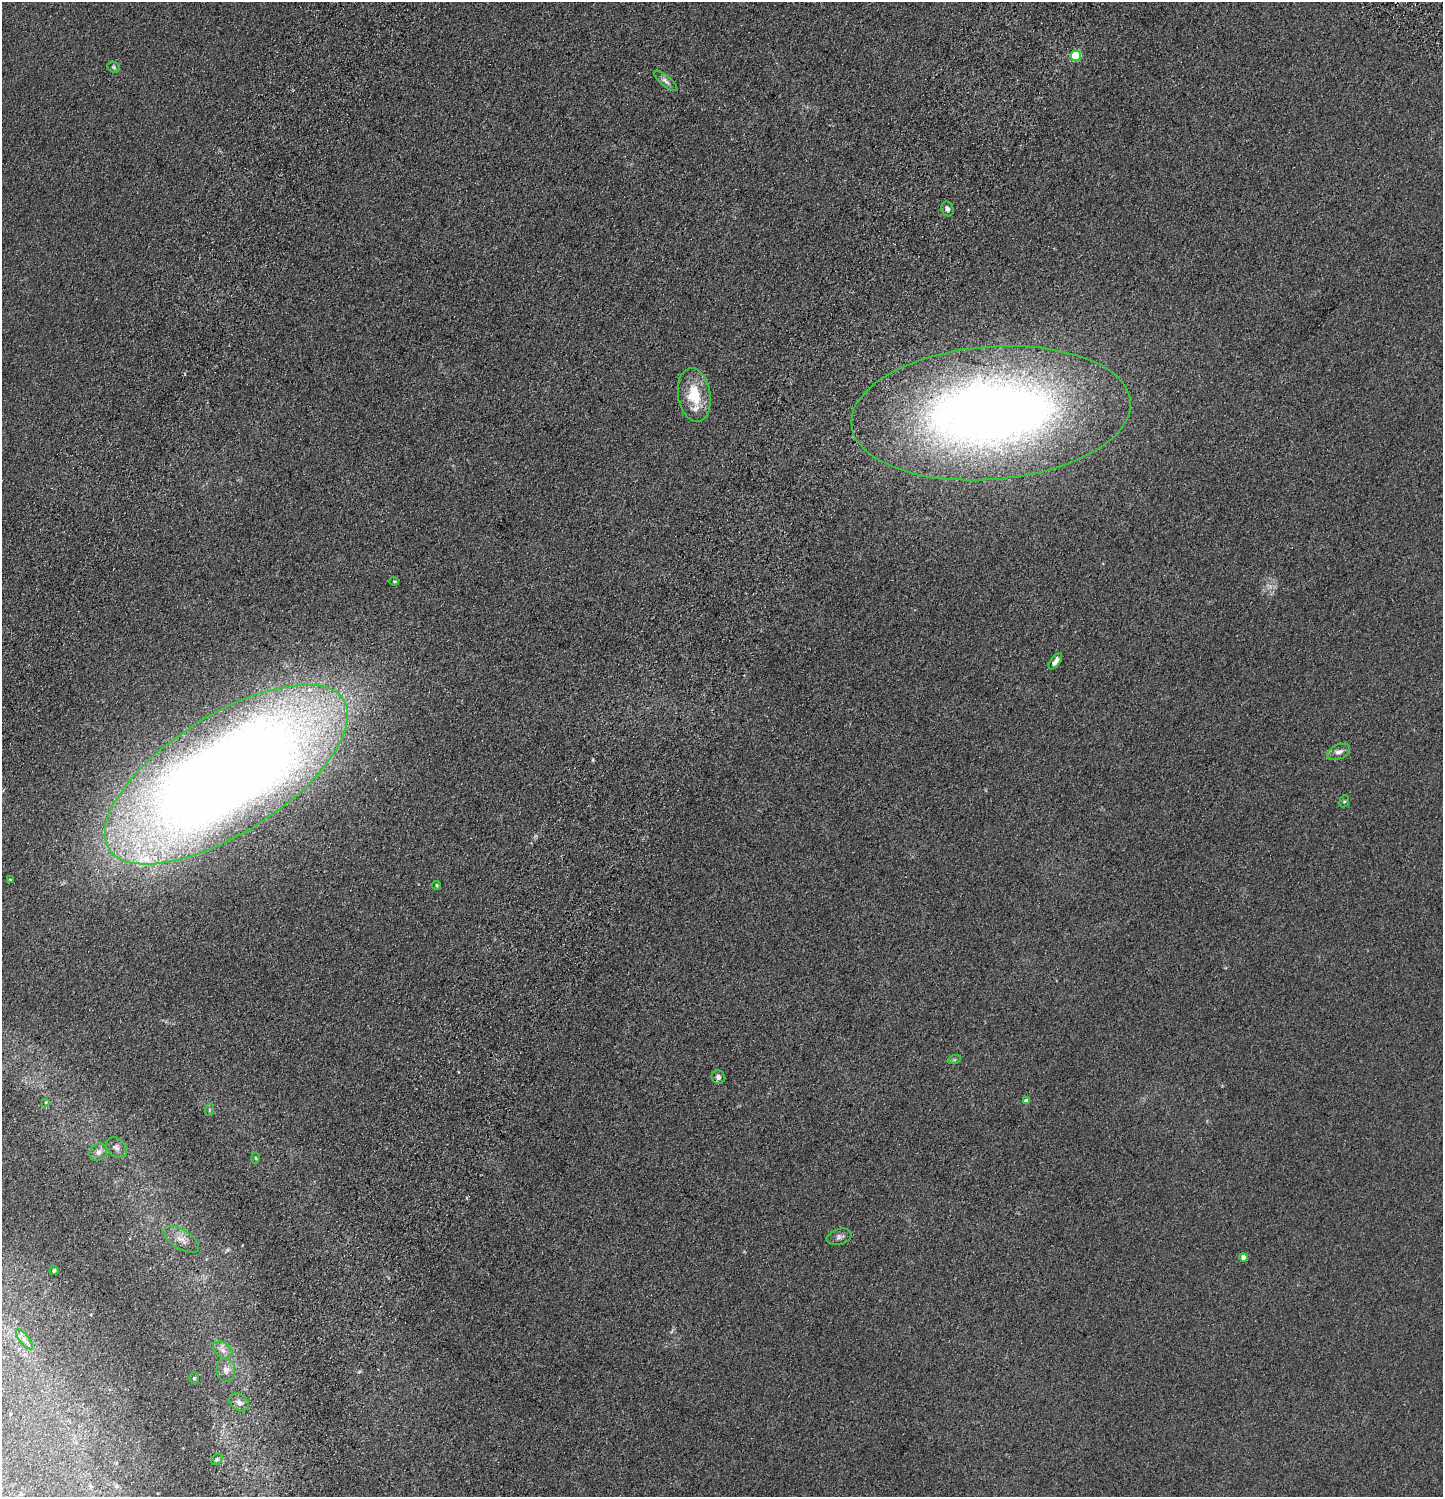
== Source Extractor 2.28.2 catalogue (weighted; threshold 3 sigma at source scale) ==
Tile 7 of 4 x 4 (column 3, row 2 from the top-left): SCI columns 3265-4705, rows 3086-4580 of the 6395 x 6169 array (HDU 1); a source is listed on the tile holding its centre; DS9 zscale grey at full resolution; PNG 1445 x 1499 px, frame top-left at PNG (2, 2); each listed source drawn as its Kron ellipse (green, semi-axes under 4 px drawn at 4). Shown black and unused: <1% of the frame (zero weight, under 2 of 4 exposures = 4% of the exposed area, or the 3 px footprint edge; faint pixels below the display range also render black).
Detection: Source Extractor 2.28.2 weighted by HDU 2 'WHT'; one run over the whole footprint, this tile lists its part. Background 0.0898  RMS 0.0089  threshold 0.0401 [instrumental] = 3 sigma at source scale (4.5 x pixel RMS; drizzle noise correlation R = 1.50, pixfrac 1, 0.05/0.05 arcsec/px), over >= 5 px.
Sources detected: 33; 2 inside a brighter listed object's ellipse — not listed separately; the other 31 listed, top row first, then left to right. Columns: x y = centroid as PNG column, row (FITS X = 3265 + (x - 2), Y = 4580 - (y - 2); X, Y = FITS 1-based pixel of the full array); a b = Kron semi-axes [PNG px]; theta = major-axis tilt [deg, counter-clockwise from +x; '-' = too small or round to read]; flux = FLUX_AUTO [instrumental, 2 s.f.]
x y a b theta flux
1076 56 5 5 - 53
114 67 6 5 - 1.3
666 81 14 5 -40 3.1
947 209 7 6 - 2.3
694 395 27 16 -82 26
991 413 140 66 5 710
394 581 4 4 - 0.89
1055 661 9 4 54 3.4
1339 752 12 7 23 3.8
226 775 139 59 33 1700
1344 801 6 4 67 1.1
10 880 4 3 - 0.68
437 885 4 4 - 0.99
954 1060 6 4 18 1.1
718 1077 7 6 - 2.3
1026 1101 4 4 - 4.1
46 1102 3 3 - 0.57
209 1110 6 4 72 1.1
116 1148 12 8 -45 3.7
98 1152 9 8 - 3.7
256 1158 5 3 - 0.75
839 1237 13 7 16 3
181 1239 20 9 -33 7.3
1243 1257 4 4 - 4.5
54 1270 4 4 - 1.6
24 1339 12 5 -51 3.1
223 1350 11 7 -36 4.2
226 1370 12 9 -84 5.2
194 1378 5 5 - 1.1
239 1402 11 8 -35 3.7
217 1459 6 4 46 1.2
Isophote crosses this tile's border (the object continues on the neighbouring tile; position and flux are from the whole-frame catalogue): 1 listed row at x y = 226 775